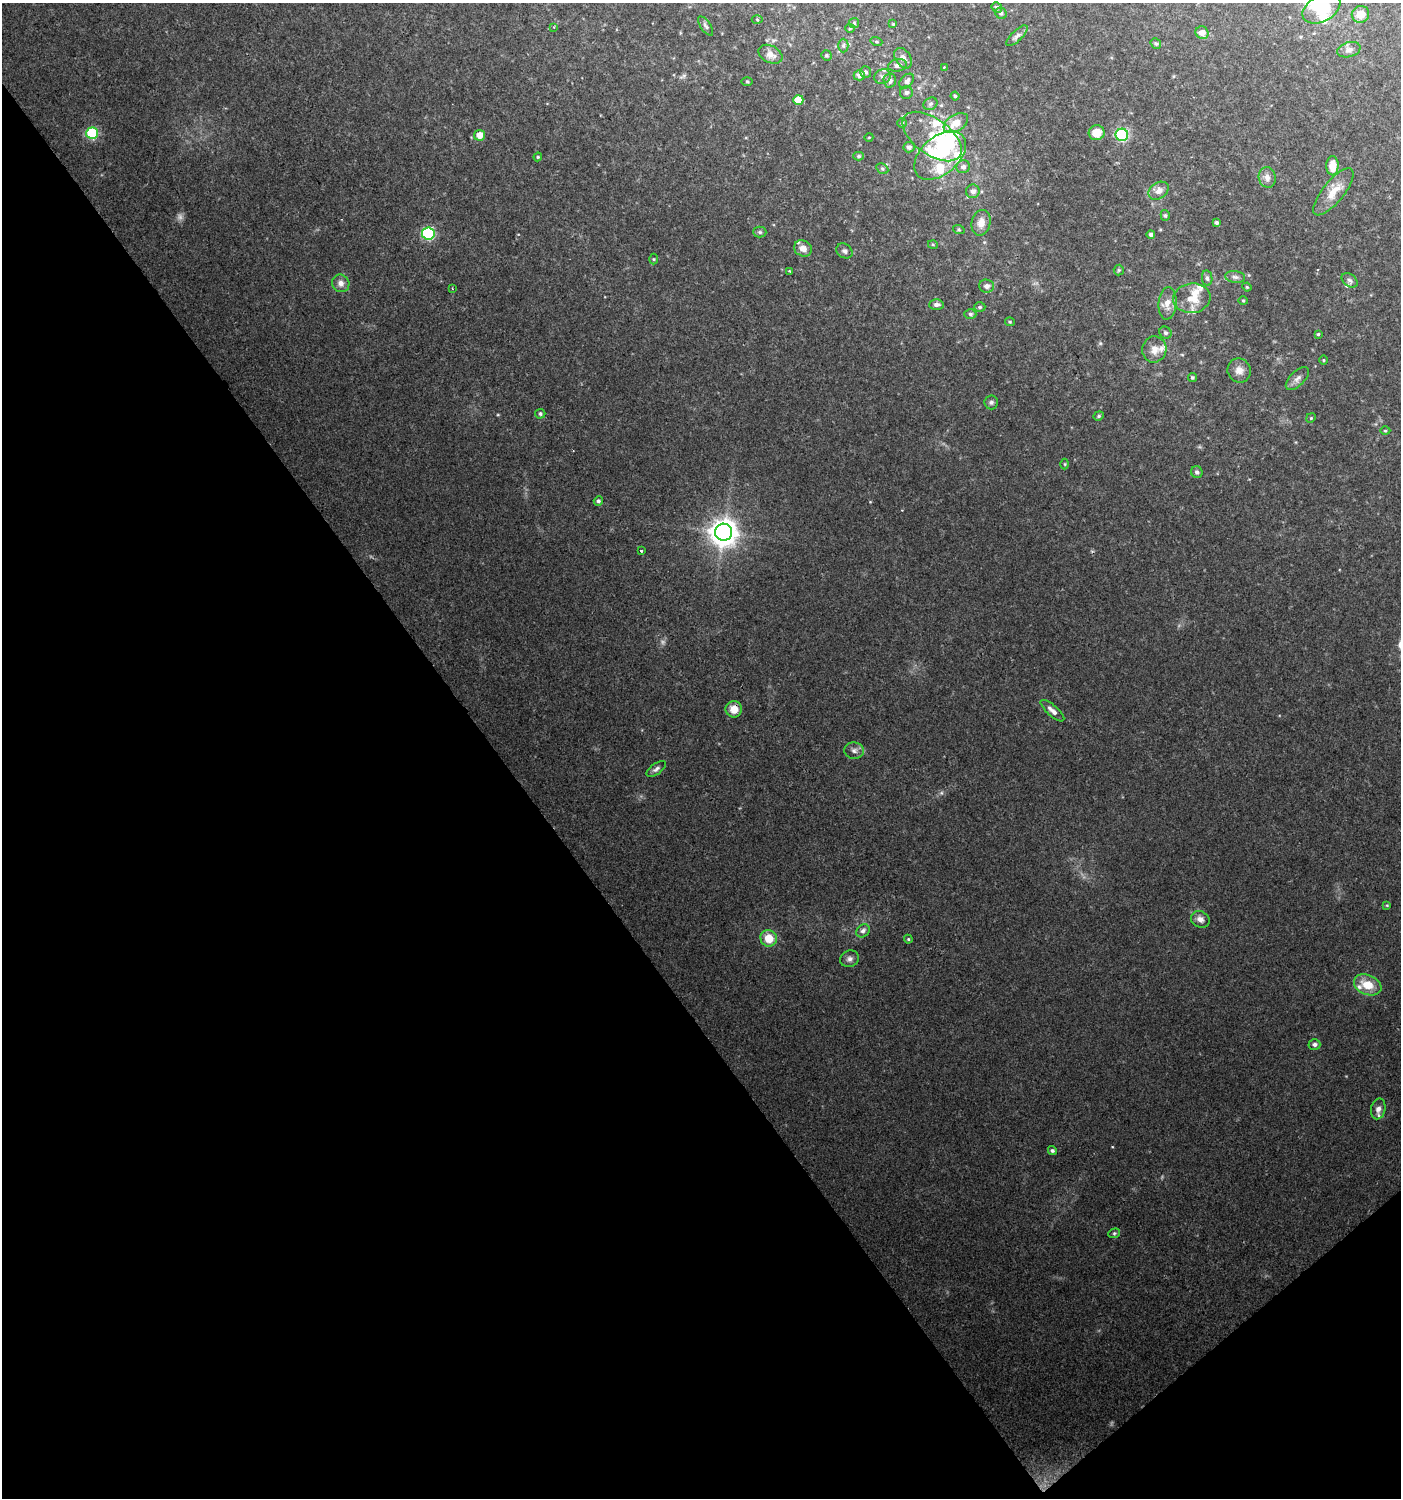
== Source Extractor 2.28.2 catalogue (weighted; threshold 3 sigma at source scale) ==
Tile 14 of 4 x 4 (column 2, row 4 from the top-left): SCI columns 1603-3001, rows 1-1496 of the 5938 x 5990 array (HDU 1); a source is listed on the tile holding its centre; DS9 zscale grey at full resolution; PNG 1403 x 1500 px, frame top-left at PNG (2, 3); each listed source drawn as its Kron ellipse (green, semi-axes under 4 px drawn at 4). Shown black and unused: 38% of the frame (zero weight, under 2 of 3 exposures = <1% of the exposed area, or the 3 px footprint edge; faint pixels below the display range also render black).
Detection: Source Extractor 2.28.2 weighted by HDU 2 'WHT'; one run over the whole footprint, this tile lists its part. Background 0.125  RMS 0.011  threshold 0.0478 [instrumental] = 3 sigma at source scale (4.5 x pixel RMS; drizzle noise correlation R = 1.50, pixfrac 1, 0.0396/0.0396 arcsec/px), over >= 5 px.
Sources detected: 129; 2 too faint to see at this stretch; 2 inside a brighter object's white glare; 1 cosmic-ray / hot-pixel residue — neither listed nor drawn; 15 inside a brighter listed object's ellipse — not listed separately; the other 109 listed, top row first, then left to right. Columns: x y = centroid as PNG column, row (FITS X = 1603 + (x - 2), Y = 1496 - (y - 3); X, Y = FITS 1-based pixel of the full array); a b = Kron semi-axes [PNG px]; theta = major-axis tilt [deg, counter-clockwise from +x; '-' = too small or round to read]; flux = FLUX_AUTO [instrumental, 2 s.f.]
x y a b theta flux
997 7 6 5 - 2.2
1321 9 20 13 28 23
1001 13 6 5 - 2.3
1360 14 9 8 - 10
757 19 5 3 - 1.1
854 23 5 5 - 1.5
893 24 4 4 - 0.93
706 26 11 5 -56 2.6
554 27 3 3 - 1.7
850 28 4 4 - 1.1
1202 33 7 6 - 7
1017 36 14 5 44 4.2
876 42 6 4 -19 1.4
1156 44 6 5 - 1.6
843 46 7 5 88 2.2
1349 50 12 7 16 4.6
770 54 12 8 -27 8.3
826 55 5 5 - 1.6
903 58 11 7 -57 5.8
897 65 9 6 10 4.8
944 67 2 2 - 0.83
866 72 6 5 - 2.5
859 75 6 5 - 5.1
883 76 8 7 - 4
747 81 5 3 - 1.1
890 81 7 6 - 4.4
907 81 8 6 45 4.3
906 93 6 6 - 3.3
955 96 4 4 - 1.3
798 100 5 5 - 17
930 104 7 6 - 2.5
902 123 5 5 - 1.4
956 123 13 8 32 14
92 133 6 6 - 87
1097 133 8 7 - 16
480 135 5 5 - 10
1122 135 6 6 - 110
869 137 4 3 - 0.69
932 137 34 18 -36 37
909 147 5 5 - 3.6
940 155 30 18 41 46
859 156 5 4 - 1.8
538 157 4 4 - 1.2
1332 166 9 6 88 14
963 167 7 6 - 3.9
882 169 6 4 -30 1.8
1267 177 10 8 -80 6
973 191 7 6 - 4.8
1159 191 11 8 34 7.3
1333 192 29 10 51 17
1165 215 5 4 - 1.7
981 223 13 9 78 9.3
1216 223 4 3 - 2
959 230 6 4 -19 1.3
760 232 6 5 - 1.9
428 234 6 6 - 110
1151 234 4 4 - 2.6
933 245 5 3 - 0.99
803 248 9 7 -30 7.5
844 251 9 7 -34 3.1
654 259 5 3 - 1.1
1119 270 5 5 - 1.4
790 271 3 3 - 1.3
1235 277 10 6 -8 3.4
1207 278 8 5 -80 2.5
1349 280 9 6 -39 3.1
341 283 9 8 - 6.3
987 286 7 6 - 4.8
1247 287 4 4 - 1
452 288 3 2 - 0.86
1192 298 18 15 6 19
1243 301 4 4 - 1.1
1167 303 16 9 85 9.6
936 305 7 5 1 3.3
980 307 5 5 - 1.8
970 314 6 4 -1 2
1010 322 5 4 - 1.3
1165 333 6 5 - 2.6
1318 334 4 4 - 1.2
1154 349 13 12 - 10
1323 360 5 3 - 0.95
1239 370 12 11 - 8.2
1192 377 4 4 - 1.5
1297 378 15 7 45 5.4
991 402 7 6 - 2.5
540 414 5 5 - 1.7
1099 416 5 4 - 1.6
1311 418 5 4 - 1.2
1385 431 5 3 - 1.1
1065 464 5 3 - 1
1197 472 6 5 - 2.7
598 501 5 4 - 2.1
723 532 8 8 - 1300
641 551 3 3 - 1.8
734 709 8 8 - 11
1052 711 15 5 -41 5.2
854 751 10 8 -2 4.5
656 769 11 5 36 3.1
1387 905 4 3 - 0.96
1200 919 10 8 -26 5.7
863 931 7 6 - 3.7
769 938 8 8 - 18
908 939 4 4 - 1.1
850 959 9 8 - 3.9
1368 985 14 10 -23 19
1314 1044 6 5 - 3.3
1378 1109 10 7 77 5.6
1052 1151 4 4 - 2.1
1114 1233 6 4 21 1.5
Overlapping masked pixels (flux is a lower limit): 1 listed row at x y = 734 709
Unlisted compact peaks at least as high as the median listed source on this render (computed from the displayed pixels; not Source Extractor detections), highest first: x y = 1112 1147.